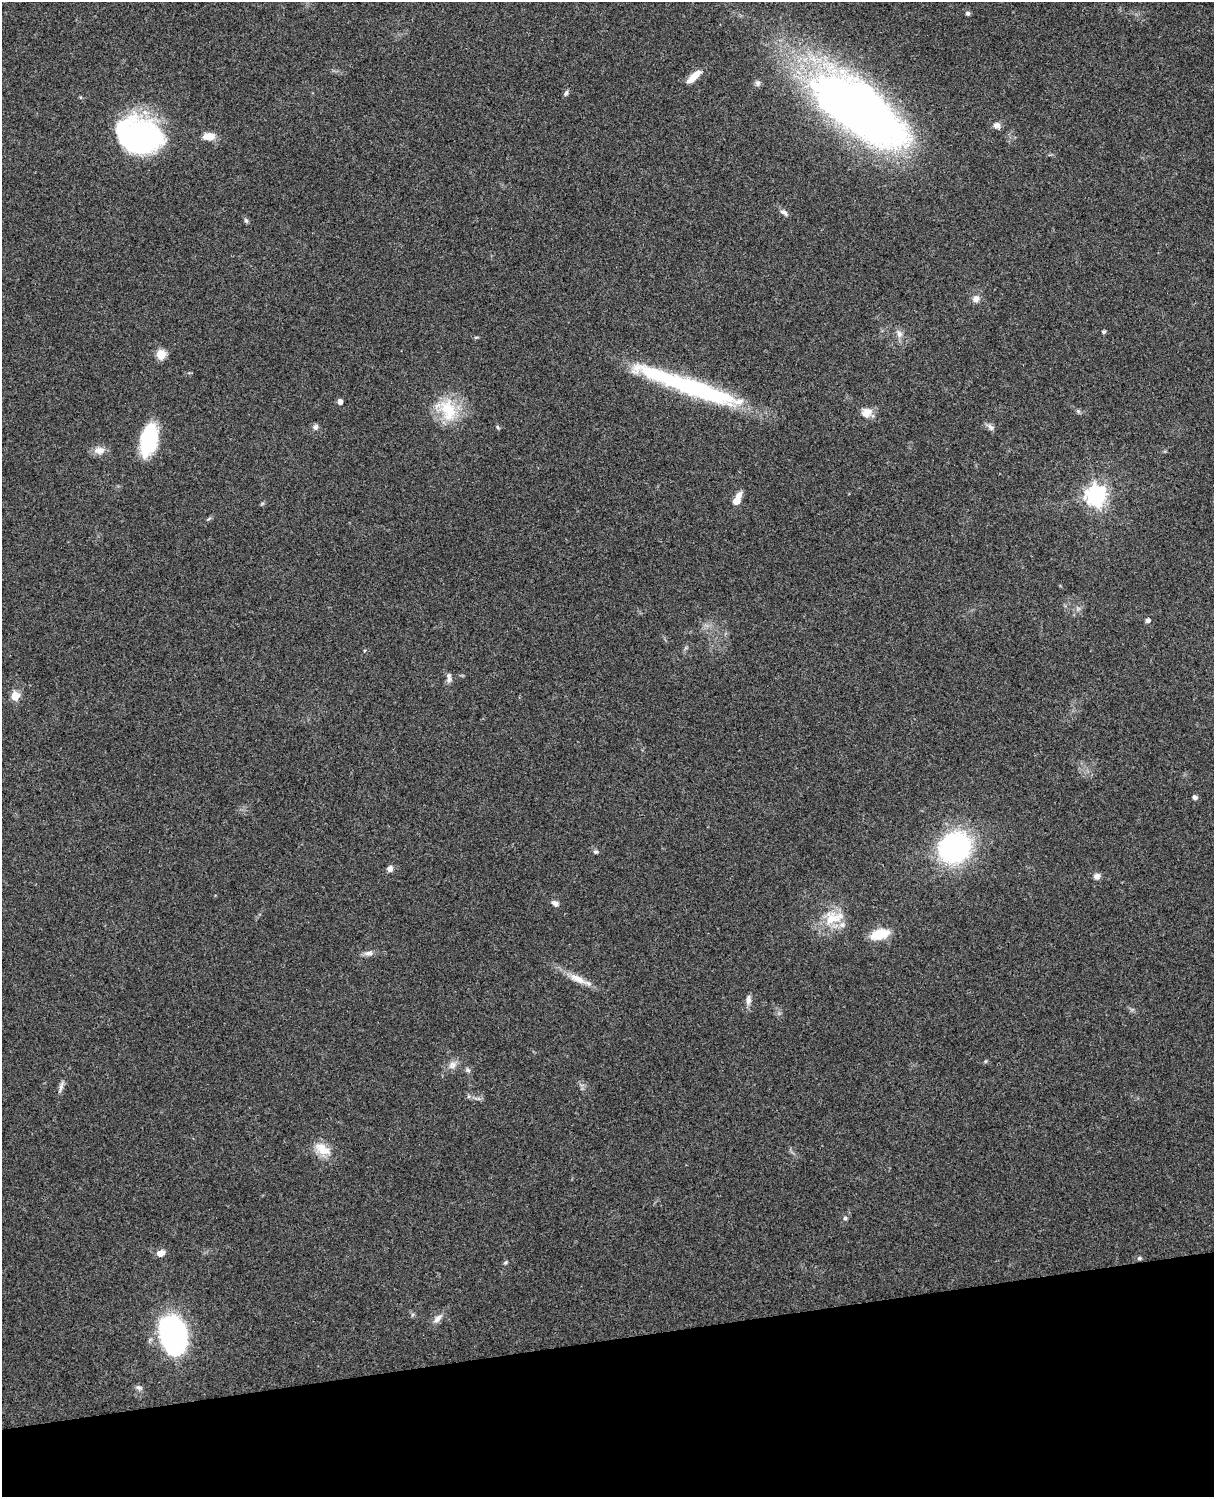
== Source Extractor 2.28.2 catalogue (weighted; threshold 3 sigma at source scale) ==
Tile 10 of 4 x 3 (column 2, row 3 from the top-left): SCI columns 1331-2542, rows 165-1659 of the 5086 x 4927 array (HDU 1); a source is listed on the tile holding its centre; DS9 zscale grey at full resolution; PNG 1216 x 1499 px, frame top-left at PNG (2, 2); no overlay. Shown black and unused: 10% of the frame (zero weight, under 3 of 4 exposures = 6% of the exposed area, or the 3 px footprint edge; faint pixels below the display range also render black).
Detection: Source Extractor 2.28.2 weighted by HDU 2 'WHT'; one run over the whole footprint, this tile lists its part. Background 0.203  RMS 0.0081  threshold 0.0365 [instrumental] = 3 sigma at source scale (4.5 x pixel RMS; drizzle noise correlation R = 1.50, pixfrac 1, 0.05/0.05 arcsec/px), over >= 5 px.
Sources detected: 57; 3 inside a brighter object's white glare — not listed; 2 inside a brighter listed object's ellipse — not listed separately; the other 52 listed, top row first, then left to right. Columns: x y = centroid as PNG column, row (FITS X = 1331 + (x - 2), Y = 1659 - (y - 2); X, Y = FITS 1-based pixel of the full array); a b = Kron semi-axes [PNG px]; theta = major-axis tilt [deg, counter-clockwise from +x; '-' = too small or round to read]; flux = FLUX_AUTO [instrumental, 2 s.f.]
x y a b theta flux
968 13 5 5 - 1.9
694 76 21 7 43 9.8
758 83 8 7 - 2.2
566 93 8 5 62 1.9
860 110 104 45 -36 580
997 125 8 7 - 4
139 136 43 34 -27 160
209 136 14 8 3 9.4
784 212 11 6 -37 3.3
246 220 7 5 -63 1.5
976 299 9 8 - 4.3
1104 332 5 4 - 1.5
899 334 11 8 -71 4.2
476 337 6 3 18 0.93
161 354 5 5 - 36
688 386 113 14 -19 150
340 401 5 4 - 4.4
447 410 36 24 -52 33
1078 411 6 5 - 1.4
866 412 14 12 25 8
315 427 7 6 - 2.5
498 427 6 4 -60 1.1
990 427 12 6 -40 3
146 447 28 17 53 36
99 450 14 10 -1 7.1
1096 496 7 7 - 470
736 501 7 6 - 9.3
1147 620 5 4 - 3
449 679 9 6 81 3.3
15 696 5 5 - 27
1194 797 5 5 - 2.7
954 848 26 23 36 170
596 852 6 5 - 1.7
390 869 7 7 - 3.4
1097 876 8 7 - 3.6
555 903 8 6 -27 3.3
833 918 29 18 15 23
880 934 18 9 16 22
369 953 13 6 6 3.7
578 979 27 9 -26 11
748 1000 13 6 82 4.1
452 1065 12 10 42 5.2
468 1070 8 5 -60 1.8
61 1087 17 5 74 3.3
322 1149 25 13 -33 13
845 1218 5 5 - 1.6
160 1253 9 7 12 5.8
1140 1258 6 5 - 1.5
505 1262 6 4 67 1.2
438 1318 15 7 48 5
173 1333 31 20 -74 200
139 1388 9 6 -11 2.4